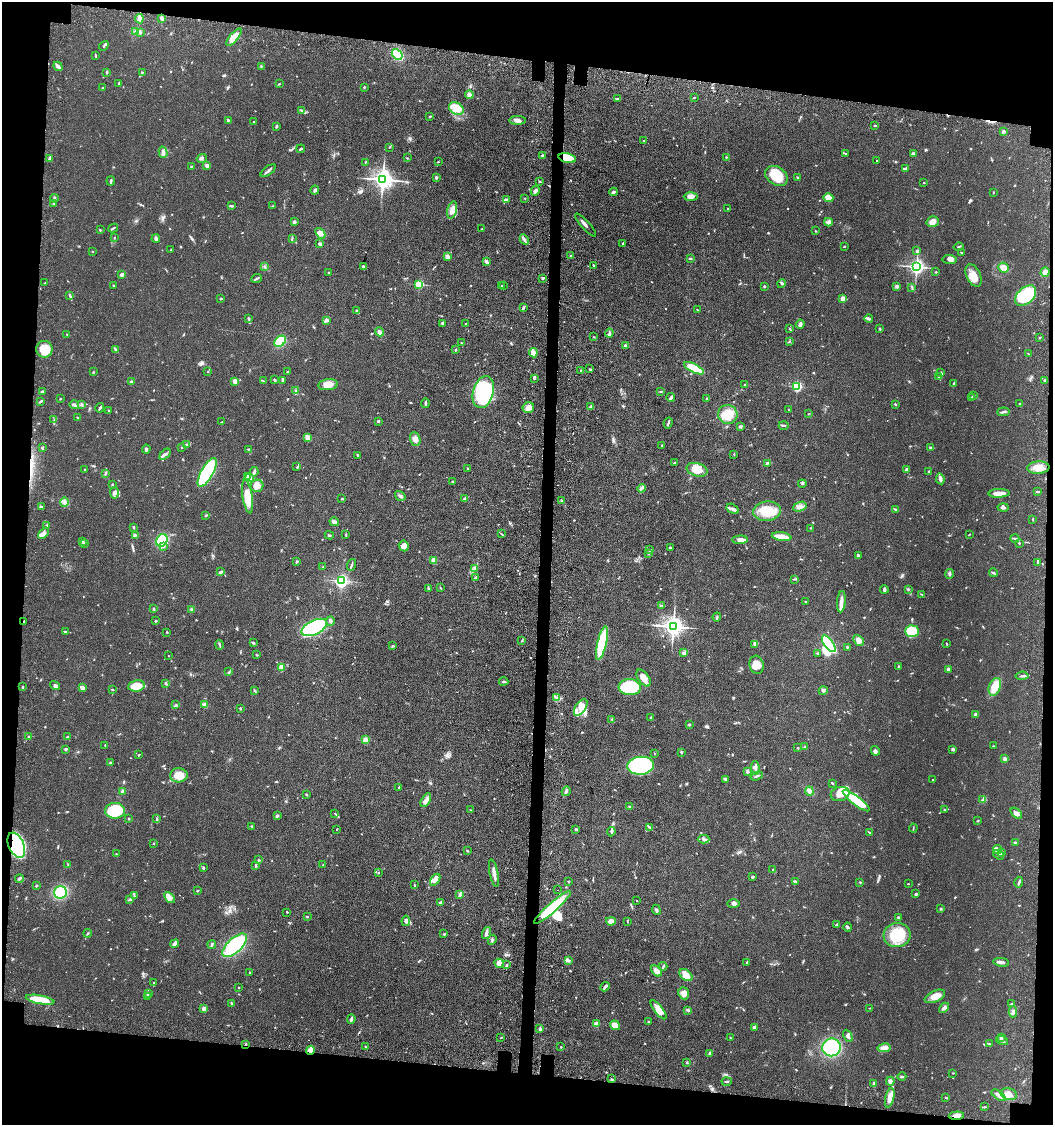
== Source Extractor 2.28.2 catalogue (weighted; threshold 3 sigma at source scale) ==
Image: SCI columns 199-4399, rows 95-4583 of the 4709 x 4683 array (HDU 1 of 3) = the unmasked area's bounding box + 8 px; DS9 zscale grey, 4 x 4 block average (1 PNG px = mean of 4 x 4 image px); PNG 1055 x 1127 px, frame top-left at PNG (2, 2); each listed source drawn as its Kron ellipse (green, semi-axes under 4 px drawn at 4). Shown black and unused: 14% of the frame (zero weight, under 3 of 4 exposures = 9% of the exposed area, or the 3 px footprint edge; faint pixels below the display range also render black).
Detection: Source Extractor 2.28.2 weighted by HDU 2 'WHT'. Background 0.0597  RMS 0.005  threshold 0.0223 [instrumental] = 3 sigma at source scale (4.5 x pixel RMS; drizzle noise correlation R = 1.50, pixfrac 1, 0.05/0.05 arcsec/px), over >= 5 px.
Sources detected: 786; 1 too faint to see at this stretch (4 x 4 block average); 5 inside a brighter object's white glare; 8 cosmic-ray / hot-pixel residue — neither listed nor drawn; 16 coinciding with a brighter row at this scale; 36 inside a brighter listed object's ellipse — not listed separately; of the other 720, all 500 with FLUX_AUTO >= 1.55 (the completeness limit of this list) listed and drawn (220 fainter detections not listed), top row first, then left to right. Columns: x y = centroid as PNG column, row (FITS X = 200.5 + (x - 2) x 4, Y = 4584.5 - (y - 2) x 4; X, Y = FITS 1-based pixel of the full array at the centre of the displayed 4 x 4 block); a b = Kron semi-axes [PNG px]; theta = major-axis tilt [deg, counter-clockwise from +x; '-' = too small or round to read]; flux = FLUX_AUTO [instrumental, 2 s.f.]
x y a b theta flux
139 19 5 3 - 16
162 19 4 3 - 10
136 32 3 3 - 5.9
140 33 3 3 - 4.1
234 37 11 4 50 44
104 46 5 2 - 3.6
397 54 6 4 -49 160
95 55 4 2 - 2.4
58 66 5 2 - 17
261 66 2 2 - 1.8
107 72 3 2 - 2.6
142 72 2 2 - 2.1
119 83 3 2 - 3.6
279 84 3 2 - 1.7
364 87 2 2 - 2.6
103 88 2 2 - 1.8
469 95 4 4 - 10
694 97 2 2 - 2.5
618 99 2 2 - 2.5
456 109 8 5 -30 41
302 110 3 2 - 3.3
430 116 3 2 - 2.3
228 120 3 2 - 2.4
517 120 8 3 1 10
254 122 3 2 - 1.9
875 125 4 2 - 2.6
276 126 3 2 - 4.8
1004 132 2 2 - 11
644 140 2 2 - 1.7
389 147 2 2 - 1.7
301 149 4 2 - 4.3
163 152 6 2 -73 6.6
913 153 4 3 - 6.8
846 154 2 2 - 1.6
542 155 3 2 - 3.1
726 157 2 2 - 2.2
50 158 4 2 - 3.9
202 158 5 3 - 5.2
407 158 3 2 - 2.2
567 158 8 5 -14 69
877 160 2 2 - 1.6
365 162 3 2 - 2.1
438 162 3 2 - 1.7
207 165 3 2 - 9.3
191 166 3 2 - 2.2
906 168 4 2 - 4.3
268 171 9 2 38 9.1
776 176 12 8 -34 78
436 177 2 2 - 13
798 178 3 2 - 3.9
383 179 3 3 - 1900
111 181 5 2 - 4.7
540 182 2 2 - 3.8
924 183 2 2 - 1.6
315 190 4 2 - 6.6
535 191 5 3 - 6.8
613 192 4 2 - 5.6
993 192 2 2 - 1.8
691 197 7 4 2 14
54 198 4 2 - 3.8
525 198 2 2 - 1.9
828 198 5 4 - 24
506 200 4 3 - 5.1
53 204 2 2 - 2.9
231 206 4 2 - 3.7
272 206 3 2 - 1.6
728 208 2 2 - 1.9
452 210 9 4 77 20
294 222 2 2 - 20
828 222 4 4 - 7
933 222 6 5 - 21
585 225 15 2 -48 10
113 228 5 2 - 4.1
482 229 2 2 - 3.6
100 230 2 2 - 2.4
815 231 2 2 - 1.8
320 233 6 4 -50 16
114 238 2 2 - 1.8
292 238 3 2 - 1.9
156 239 4 3 - 6.4
524 239 5 3 - 6.9
623 243 3 2 - 2.3
320 244 3 2 - 7.2
844 247 3 2 - 1.9
959 247 5 2 - 2.7
171 250 3 2 - 2.1
92 251 2 2 - 2.6
917 251 2 2 - 7
962 253 3 2 - 2.5
571 256 2 2 - 8.6
447 257 3 3 - 13
690 259 4 2 - 2.4
950 259 7 4 -5 11
486 262 4 2 - 12
593 265 2 2 - 2.4
264 267 3 2 - 3.4
363 267 3 2 - 5.1
917 267 3 3 - 730
1004 268 5 5 - 19
328 272 2 2 - 3.6
936 272 2 2 - 1.8
1045 272 5 3 - 15
122 275 3 2 - 11
973 276 12 7 -64 28
542 278 3 2 - 3.5
256 279 5 2 - 4.6
45 283 3 2 - 1.7
781 283 4 3 - 4.2
419 284 2 2 - 170
113 285 2 2 - 2.2
503 285 2 2 - 2
501 286 2 2 - 2.4
764 286 2 2 - 5.2
897 286 4 2 - 3.5
912 287 3 2 - 2.6
70 296 3 2 - 2
1026 296 12 8 43 170
843 298 2 2 - 23
221 299 3 2 - 2.8
523 308 4 2 - 3.5
697 310 2 2 - 1.6
356 311 2 2 - 1.7
869 318 4 2 - 7.1
249 319 3 2 - 3.4
326 320 2 2 - 15
442 324 3 2 - 2.3
465 324 2 2 - 1.6
800 324 4 3 - 12
790 329 3 2 - 1.9
880 329 3 2 - 3.3
379 332 5 3 - 8.8
609 333 4 3 - 5.9
67 334 2 2 - 1.7
594 337 3 2 - 1.6
1040 337 2 2 - 2
280 341 6 4 43 100
789 341 3 2 - 1.9
461 343 3 2 - 2.5
625 345 3 3 - 4
44 349 8 8 - 59
116 349 4 2 - 4
455 349 2 2 - 2.6
533 353 5 3 - 26
1028 354 3 2 - 1.9
694 368 11 4 -27 80
589 369 2 2 - 2.2
287 371 2 2 - 1.6
581 371 2 2 - 4.6
93 372 3 2 - 1.9
208 372 2 2 - 1.8
941 373 4 2 - 4
939 377 2 2 - 3
534 378 2 2 - 5.9
275 380 3 2 - 2.6
282 380 4 2 - 2.6
234 381 4 3 - 5.9
263 381 3 2 - 2
1045 381 2 2 - 11
131 382 2 2 - 17
954 384 4 2 - 2.8
328 385 10 5 7 27
745 385 2 2 - 1.6
797 386 3 2 - 170
296 391 4 2 - 4.1
661 391 2 2 - 1.8
42 392 3 2 - 7.2
483 392 16 10 73 370
973 396 3 2 - 2.5
671 397 4 2 - 7.7
972 397 3 2 - 3.7
60 399 2 2 - 2.4
707 399 3 2 - 2.2
41 401 4 2 - 4.7
425 403 5 2 - 7.3
895 404 3 2 - 3.1
1020 404 3 2 - 3.6
74 405 5 2 - 12
81 405 4 2 - 3.8
590 407 3 2 - 7.8
100 408 5 2 - 4.9
528 408 6 5 - 21
108 410 2 2 - 1.8
788 410 3 2 - 1.6
1003 412 6 2 7 5.4
728 414 10 9 - 71
809 414 3 2 - 1.8
77 417 2 2 - 2
54 419 2 2 - 1.7
378 421 2 2 - 4.7
222 422 4 2 - 1.8
668 423 5 2 - 5
784 425 5 2 - 3.1
740 426 4 2 - 4.5
308 438 3 2 - 36
415 439 7 5 -71 17
187 444 3 2 - 2.1
662 446 3 2 - 2.8
182 447 2 2 - 5.2
930 447 4 2 - 3.3
42 448 3 2 - 4
146 449 4 3 - 4.6
248 449 2 2 - 2.7
165 454 7 2 43 6.9
734 454 2 2 - 1.7
357 455 3 2 - 3.6
674 463 2 2 - 2.5
768 463 4 2 - 3.5
297 467 3 2 - 2.9
468 468 2 2 - 3.1
1038 468 11 6 4 33
85 470 2 2 - 5.3
697 470 11 6 -14 40
906 470 4 2 - 6.2
929 471 3 2 - 2.4
207 472 16 6 61 430
254 472 5 2 - 5.5
105 473 3 2 - 2.4
247 477 3 2 - 3.5
249 478 3 2 - 4.1
940 479 5 3 - 12
452 481 4 2 - 2.3
112 484 3 2 - 2.7
802 484 4 2 - 2.7
257 486 6 6 - 21
642 488 4 2 - 5.2
1038 491 4 2 - 3.6
114 493 6 4 -85 9.9
999 493 10 3 2 33
248 496 17 5 -81 77
400 496 6 2 -34 5.5
342 499 2 2 - 3.1
464 499 3 2 - 4.1
562 501 2 2 - 2.2
64 502 5 4 - 8.5
41 507 3 2 - 2.8
800 507 7 4 21 12
1003 508 5 3 - 5.9
733 509 7 4 -32 10
895 509 3 2 - 2.8
767 511 14 9 7 76
206 515 2 2 - 1.8
1033 519 3 2 - 2.2
334 522 5 3 - 12
46 526 3 2 - 3.9
133 527 2 2 - 2.8
811 528 2 2 - 1.9
44 533 6 4 48 11
501 534 2 2 - 1.6
969 534 3 2 - 1.9
135 535 4 2 - 6.2
329 535 4 2 - 3
346 535 3 2 - 1.7
781 537 10 3 -9 48
1015 538 4 2 - 4.8
162 540 7 5 58 120
740 540 7 4 4 18
82 541 3 2 - 3.3
85 543 2 2 - 1.7
1019 543 2 2 - 2.4
163 546 3 3 - 5
404 546 5 5 - 20
670 548 2 2 - 11
650 550 3 2 - 2.4
649 553 2 2 - 1.7
858 556 4 2 - 5.1
434 560 2 2 - 51
297 561 3 2 - 3.1
1038 563 3 2 - 4.6
351 565 6 2 70 4.7
323 567 2 2 - 1.6
474 569 3 2 - 2.6
221 572 3 2 - 8
993 573 4 2 - 2.9
950 574 5 2 - 3.8
475 577 2 2 - 1.8
794 579 2 2 - 1.8
342 581 2 2 - 470
428 588 3 2 - 3.7
440 588 3 2 - 1.9
884 589 4 2 - 5.8
908 589 3 2 - 3.1
921 594 3 2 - 1.8
806 601 2 2 - 2
841 602 11 3 84 21
662 605 4 2 - 2.3
153 609 3 2 - 2.3
192 610 3 3 - 4.6
717 617 4 2 - 4
156 621 2 2 - 2.5
330 621 5 3 - 5.6
24 622 3 2 - 2.9
673 626 4 3 - 2100
314 627 14 7 25 410
65 631 2 2 - 3.4
912 631 7 6 - 84
167 632 2 2 - 1.6
859 640 6 4 -48 21
522 641 3 2 - 2.3
253 643 2 2 - 4.5
602 643 17 4 77 200
829 644 10 4 -54 190
947 644 3 2 - 1.9
219 645 5 2 - 3.8
754 645 3 2 - 3
393 646 3 2 - 1.6
847 647 3 2 - 2.9
683 653 4 3 - 5.2
817 653 3 2 - 2.8
257 655 3 2 - 2.1
168 656 2 2 - 1.6
757 665 9 7 -74 25
899 666 3 2 - 2.5
282 668 3 2 - 2.4
948 669 3 2 - 7.4
229 672 2 2 - 1.9
1022 676 6 2 5 5.9
643 678 9 5 -55 30
504 681 5 2 - 3.6
165 683 3 2 - 1.6
55 685 5 3 - 8.4
136 686 8 5 9 54
23 687 3 2 - 2.7
630 687 11 8 -4 200
995 687 9 5 70 42
82 688 3 2 - 23
112 690 3 2 - 2.4
254 690 2 2 - 2.1
823 691 4 3 - 5.3
557 698 3 2 - 2.9
205 704 3 3 - 11
176 705 3 2 - 3.2
581 707 9 5 55 26
240 708 2 2 - 4.1
976 715 3 3 - 7.7
651 717 3 3 - 3.5
612 719 3 2 - 2.4
689 725 3 2 - 3.8
29 736 3 2 - 2.3
67 737 3 2 - 2.4
365 740 2 2 - 56
105 745 2 2 - 1.6
993 746 3 2 - 1.7
805 747 3 2 - 3.5
798 748 2 2 - 2.5
66 749 3 2 - 3.8
953 749 4 3 - 4.4
875 751 5 3 - 7.1
681 752 3 2 - 4.5
655 754 2 2 - 2.7
138 755 2 2 - 1.9
1005 759 2 2 - 15
110 763 3 2 - 2.8
641 766 13 9 5 510
755 768 6 2 -86 8.9
747 771 4 3 - 3.9
179 775 9 7 1 49
757 776 6 2 20 4.7
725 779 3 3 - 3.6
933 780 2 2 - 2
832 783 3 2 - 2.6
399 787 3 2 - 1.8
123 791 3 2 - 14
566 791 5 3 - 5.3
809 791 4 4 - 13
306 794 2 2 - 2
840 794 9 7 14 43
426 800 7 3 59 21
983 800 2 2 - 1.8
856 801 16 4 -38 99
629 807 4 2 - 3.9
470 810 2 2 - 2
944 810 3 2 - 2.6
115 811 10 8 1 190
335 813 3 2 - 1.7
1016 813 7 4 -44 10
277 816 4 2 - 3.3
129 819 2 2 - 2.3
157 819 4 2 - 2.8
978 821 3 2 - 1.9
252 826 2 2 - 2.2
650 827 3 2 - 3.2
913 828 4 2 - 2.2
337 829 2 2 - 1.8
576 829 3 2 - 3.7
611 832 5 3 - 5.1
869 832 4 2 - 2.5
704 839 6 2 0 6
1015 842 4 2 - 3.4
153 844 2 2 - 2
16 845 13 7 -66 530
997 850 4 4 - 7.8
467 851 3 2 - 2.1
1002 853 4 3 - 8
116 854 2 2 - 2.4
998 855 6 3 -35 7.4
258 860 3 2 - 3.4
68 864 3 2 - 2
255 865 3 2 - 2.7
323 865 2 2 - 1.8
203 868 2 2 - 7.1
773 870 3 2 - 3.1
379 872 2 2 - 1.6
494 873 14 3 -78 17
752 877 3 2 - 3.9
19 879 4 2 - 4.1
435 880 7 4 55 25
568 881 2 2 - 1.9
796 881 3 3 - 3.2
860 882 2 2 - 2.3
1019 882 5 2 - 4.8
908 884 2 2 - 1.6
414 885 3 2 - 1.8
36 886 2 2 - 8.5
557 890 2 2 - 2.9
198 891 3 2 - 2.4
60 892 6 6 - 110
916 894 3 2 - 3.9
134 895 3 2 - 2.1
460 895 4 3 - 6
169 898 6 3 -50 11
130 899 3 2 - 2.6
637 901 2 2 - 1.7
441 902 3 2 - 8.3
733 904 6 3 1 10
552 908 24 4 41 150
941 909 2 2 - 2.1
656 910 5 2 - 4.4
287 912 2 2 - 2.2
307 917 2 2 - 2.7
898 917 2 2 - 2.6
406 921 5 3 - 9.8
611 921 5 4 - 12
627 921 3 2 - 1.9
837 925 3 3 - 4.5
848 927 4 3 - 4.5
87 933 4 2 - 3.2
486 933 6 3 72 8.4
444 934 3 2 - 2.9
897 935 13 12 - 120
492 940 5 2 - 4.5
175 943 4 3 - 11
212 945 4 2 - 4.1
235 945 15 7 43 260
568 961 3 2 - 4.3
747 962 2 2 - 2.2
1001 962 8 2 -7 9.4
499 963 5 4 - 10
506 965 3 2 - 2.9
663 966 4 2 - 3.4
656 971 6 4 -42 16
249 973 3 2 - 2.1
686 975 7 5 -41 28
153 983 3 2 - 3
605 987 5 2 - 6
239 988 2 2 - 2
684 993 6 5 - 20
148 994 3 2 - 6
147 996 2 2 - 3.4
935 996 11 5 24 26
40 1000 14 4 -10 84
231 1003 3 2 - 3.7
1012 1004 3 2 - 2.7
870 1008 2 2 - 1.7
944 1008 6 3 43 9.4
204 1009 2 2 - 18
659 1010 11 4 -52 31
688 1010 3 2 - 3.5
1013 1012 5 4 - 8.2
351 1019 5 3 - 6.1
648 1022 3 2 - 2.7
596 1024 2 2 - 24
615 1025 5 3 - 27
754 1027 4 3 - 4.8
540 1029 4 2 - 7.1
848 1036 6 3 -64 10
1001 1037 2 2 - 13
501 1038 2 2 - 1.6
730 1038 2 2 - 2
1002 1041 6 2 -17 4.6
246 1044 2 2 - 2.7
989 1044 3 2 - 2.3
366 1047 2 2 - 3.4
561 1047 2 2 - 2.1
832 1047 9 9 - 210
884 1048 6 4 10 17
310 1050 4 3 - 25
710 1053 3 2 - 6.3
687 1063 2 2 - 1.7
953 1073 2 2 - 1.7
902 1077 4 2 - 3.7
611 1079 2 2 - 2
890 1081 4 3 - 10
727 1082 5 2 - 3.6
874 1083 3 2 - 2.2
1009 1094 8 5 -13 21
999 1095 8 3 -36 13
946 1097 3 2 - 2.7
890 1098 10 3 76 31
985 1107 4 2 - 2.6
956 1116 8 3 2 17
Overlapping masked pixels (flux is a lower limit): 5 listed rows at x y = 567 158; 16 845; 246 1044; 310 1050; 956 1116
Diffuse or blended objects may show on this block-average render without a row.